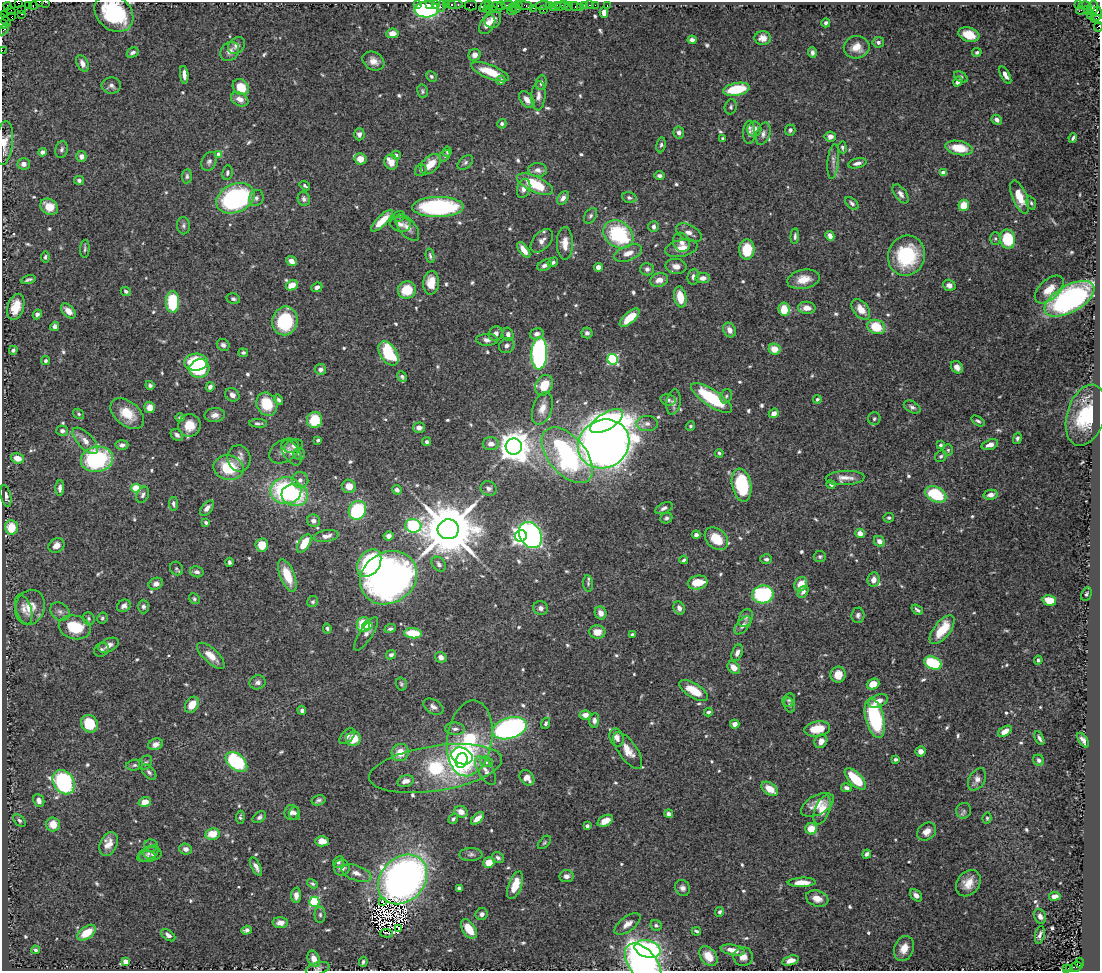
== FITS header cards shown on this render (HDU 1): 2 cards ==
NAXIS1  =                 1098
NAXIS2  =                  969

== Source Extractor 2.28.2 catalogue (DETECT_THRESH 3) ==
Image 1098 x 969 px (HDU 1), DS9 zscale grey, 1 PNG px = 1 image px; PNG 1102 x 973 px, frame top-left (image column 1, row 969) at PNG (2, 2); each listed source drawn as its Kron ellipse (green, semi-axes under 4 px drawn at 4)
Background 2.06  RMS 0.026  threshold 0.0794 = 3 sigma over >= 5 px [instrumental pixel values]
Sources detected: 670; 4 with non-positive FLUX_AUTO (blend fragments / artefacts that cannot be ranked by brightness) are neither listed nor drawn; of the other 666, the 500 brightest by FLUX_AUTO listed and drawn (166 fainter detections omitted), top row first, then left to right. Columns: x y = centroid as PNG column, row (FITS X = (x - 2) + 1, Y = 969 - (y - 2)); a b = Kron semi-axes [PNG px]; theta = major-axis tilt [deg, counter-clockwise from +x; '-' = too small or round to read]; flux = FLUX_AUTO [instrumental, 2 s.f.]
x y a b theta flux
39 2 4 2 - 120
45 2 3 2 - 33
18 3 3 2 - 2400
417 4 2 2 - 48
429 4 2 2 - 92
436 4 3 2 - 91
446 4 3 2 - 150
28 5 3 2 - 120
33 5 4 3 - 150
451 5 3 3 - 260
455 5 8 3 1 370
489 5 5 3 - 130
508 5 6 2 4 480
518 5 4 2 - 85
543 5 7 3 6 280
557 5 3 2 - 160
565 5 3 2 - 120
585 5 4 3 - 220
589 5 3 2 - 59
595 5 2 2 - 65
607 5 3 2 - 29
1078 5 3 2 - 630
1085 5 6 3 0 250
7 6 4 2 - 54
441 6 6 2 72 350
471 6 6 5 - 210
484 6 6 3 54 130
501 6 4 3 - 290
525 6 9 4 -9 510
549 6 3 2 - 130
560 6 5 3 - 290
569 6 4 3 - 410
575 6 6 4 -15 250
580 7 3 2 - 31
496 8 6 5 - 470
512 8 4 3 - 200
533 8 3 2 - 130
553 8 4 3 - 230
1093 8 7 5 71 540
427 9 12 8 4 240
490 9 6 2 5 170
516 9 4 3 - 150
1088 9 3 3 - 850
22 10 3 2 - 47
543 10 2 2 - 120
1080 10 4 2 - 79
10 11 5 3 - 81
512 11 5 3 - 280
604 12 5 4 - 10
114 13 21 16 -42 160
21 14 3 2 - 29
1097 14 7 4 84 480
4 15 2 2 - 26
1091 15 3 3 - 600
12 17 3 3 - 77
493 19 9 8 - 10
1097 19 7 4 -13 650
4 20 8 2 -36 140
826 23 4 4 - 4.7
3 24 4 3 - 200
487 24 11 6 57 19
1098 27 5 3 - 200
4 29 6 3 55 310
392 33 6 5 - 16
969 35 11 7 -18 31
763 38 8 7 - 13
692 40 4 4 - 6.8
878 42 5 5 - 5.5
237 46 9 7 42 9.8
857 47 13 11 10 21
2 50 2 2 - 39
230 51 10 8 47 11
977 52 5 4 - 4.1
133 53 6 4 31 5.6
812 53 5 3 - 5.5
474 55 6 5 - 10
373 61 11 8 -30 14
82 63 9 5 -63 9.9
490 72 20 6 -21 42
184 75 9 4 -83 9.5
1005 75 9 4 -61 9.4
431 76 6 4 -45 3.8
961 77 7 5 -32 5.2
501 80 5 4 - 7.9
958 81 5 4 - 8.7
541 83 7 5 82 6.2
111 86 9 8 - 7.3
241 87 9 7 -45 42
736 89 13 6 10 73
422 91 7 5 -81 3.5
538 96 14 7 85 11
240 99 9 6 -28 14
527 100 10 6 -49 13
731 107 7 6 - 4.1
997 120 5 4 - 7.6
502 124 5 4 - 4.1
754 129 7 7 - 17
790 130 5 5 - 4.8
679 132 6 5 - 8.6
749 132 11 6 89 6.9
359 134 6 5 - 6.7
763 134 11 7 72 8
830 136 6 5 - 10
723 138 3 3 - 3.5
1073 138 5 3 - 3.5
4 143 22 9 84 26
661 145 7 5 81 4
842 147 6 4 -83 3.6
959 148 14 7 -10 47
62 149 8 6 77 5.3
43 152 4 4 - 10
447 152 5 4 - 3.4
219 154 4 4 - 18
396 155 4 4 - 6.3
81 156 5 5 - 10
445 156 6 4 52 3.3
360 159 6 5 - 22
209 161 10 7 66 6.7
833 161 17 5 84 9.8
391 162 7 6 - 19
465 163 9 6 41 4.9
857 163 9 5 14 8.3
24 164 6 5 - 10
431 164 12 7 46 28
421 170 6 5 - 3.9
538 170 9 7 -2 12
227 173 7 5 82 4.2
943 173 4 4 - 17
187 176 7 5 85 4.1
659 176 5 4 - 6.1
79 180 5 4 - 4.8
535 184 19 8 -24 75
305 186 6 3 -34 3.2
524 188 10 6 73 11
901 194 11 6 -54 8
1020 197 17 7 -68 33
235 198 20 14 23 290
256 198 8 7 - 7
563 198 7 5 56 9.2
629 198 7 5 -15 5.1
304 199 7 6 - 5.4
852 203 8 5 -42 4.6
1031 203 7 4 -74 3.5
964 205 5 5 - 35
49 207 9 7 -30 28
438 207 26 10 1 250
399 216 6 5 - 3.5
590 216 8 5 58 4.5
382 221 14 5 44 28
400 224 10 7 -10 9.2
184 226 9 6 -87 5.1
407 227 16 8 -51 13
654 227 5 5 - 6.7
689 233 14 7 -27 13
618 234 16 12 -36 160
795 236 8 3 86 4.3
830 236 5 4 - 12
995 238 6 5 - 3.2
1008 239 9 7 -78 96
542 241 14 8 48 12
681 242 10 8 -63 13
565 243 16 8 -89 20
681 248 16 8 12 22
85 249 9 4 87 3.9
524 250 9 4 -53 17
747 250 10 7 89 61
628 253 15 7 22 16
430 256 7 3 -79 3.7
906 256 20 18 70 140
45 257 5 4 - 3.9
291 261 5 4 - 10
553 262 5 4 - 4.9
545 265 7 5 29 7
676 266 10 7 -7 15
598 267 4 4 - 13
647 269 7 6 - 6.9
693 277 8 6 83 7.4
703 278 7 5 7 11
28 279 7 3 16 4.3
803 279 16 9 11 25
659 280 9 6 17 16
431 283 12 8 86 31
292 285 6 5 - 22
949 285 6 5 - 9.1
317 287 5 4 - 6.3
1049 289 17 9 43 26
407 290 9 8 - 47
126 291 5 4 - 3.8
680 297 10 6 -80 38
233 299 7 5 -12 4.3
1069 299 27 13 29 420
173 302 10 6 89 110
16 307 13 8 72 28
807 308 8 6 -2 15
784 309 7 5 -82 46
861 309 12 7 -51 22
68 311 9 5 -46 16
37 314 5 4 - 5.1
630 318 12 5 41 38
285 321 14 12 79 120
55 326 5 4 - 6.7
876 327 9 7 -20 54
730 330 8 6 -61 13
587 333 6 5 - 5.5
496 334 7 6 - 10
508 334 7 5 -75 6.8
537 334 7 5 16 8.7
487 340 11 6 -2 9.2
223 345 6 5 - 5.7
507 346 8 7 - 7.4
774 349 6 5 - 24
13 350 4 4 - 4.3
243 353 5 3 - 3.6
388 353 13 8 -57 100
539 353 16 8 87 460
613 359 5 5 - 200
46 361 4 4 - 4
196 362 11 8 3 170
957 367 7 5 -49 11
199 369 10 9 - 72
320 369 6 5 - 7.9
402 376 5 4 - 3.7
150 385 4 4 - 4
544 385 11 8 60 43
210 387 4 4 - 6.4
232 395 7 6 - 8.9
726 396 7 5 69 4.4
712 398 24 8 -33 120
817 399 4 4 - 3.6
278 400 5 4 - 4.1
668 400 7 5 -13 5.5
673 402 13 7 82 8.7
267 404 12 10 -61 54
150 407 5 5 - 16
912 407 9 5 -29 5.9
542 408 17 9 72 22
774 413 5 4 - 12
79 414 6 4 -34 3.3
127 414 19 12 -39 39
215 415 10 7 1 11
1086 415 31 19 73 120
180 418 4 4 - 4.4
874 419 6 6 - 3.7
315 420 8 7 - 60
606 421 19 8 31 180
978 421 7 4 -32 4.1
258 423 9 3 -3 3.8
647 424 11 7 0 9.9
189 425 11 11 - 28
690 426 5 4 - 3.3
419 428 6 5 - 10
62 431 6 5 - 6.7
177 435 7 5 -40 5.8
1017 438 6 4 76 3.7
318 440 4 3 - 3.7
85 441 16 7 -46 17
427 442 4 4 - 4.5
491 444 8 6 -4 11
604 444 26 24 31 2800
122 445 6 5 - 8
941 445 4 3 - 3.4
990 445 8 5 17 11
293 446 9 6 23 7
514 447 8 8 - 3500
948 450 6 5 - 3.3
284 451 16 11 30 15
291 453 14 8 -58 11
719 453 4 3 - 3.3
299 454 6 6 - 4
567 455 33 18 -50 410
941 456 6 5 - 3.9
17 458 6 5 - 22
239 458 13 11 -77 15
97 459 16 12 11 210
228 468 15 12 -11 73
845 478 19 7 3 16
300 480 8 8 - 9.3
742 485 17 9 -78 120
831 485 4 3 - 4.4
349 486 7 6 - 19
60 488 8 4 88 6.6
136 488 4 4 - 70
489 488 8 7 - 6.4
397 490 5 4 - 6.2
286 491 15 13 2 210
936 494 11 7 -27 110
143 495 8 5 63 5.4
295 495 13 11 -7 95
991 495 7 5 12 11
6 496 11 5 -77 8.1
173 504 7 4 -82 4.6
207 508 9 5 50 9.2
664 508 9 5 26 6.4
357 510 10 8 57 130
666 518 6 5 - 4.2
889 518 5 4 - 3.7
313 521 6 6 - 7.8
206 523 4 3 - 3.8
413 526 8 6 -12 320
11 527 7 6 - 42
448 529 10 10 - 15000
860 533 5 4 - 16
530 535 14 10 -58 500
696 535 4 4 - 5.8
326 536 12 6 10 12
389 536 5 4 - 10
521 536 6 6 - 560
716 539 13 9 -43 40
879 541 6 5 - 11
304 543 10 5 58 38
56 545 8 7 - 14
262 545 6 6 - 35
820 557 6 5 - 3.6
766 559 6 5 - 4.8
684 560 4 3 - 3.4
229 562 4 3 - 4.1
369 563 15 11 58 190
439 564 8 6 -49 6.4
176 568 7 6 - 3.6
197 572 7 5 -14 6.8
287 575 17 7 -68 44
389 578 30 25 33 1000
874 580 7 6 - 11
698 583 10 6 13 36
156 584 7 6 - 9.6
588 584 8 5 -84 4.1
801 584 7 6 - 25
803 592 7 4 55 5.9
763 594 10 9 - 170
1086 594 7 5 63 3.6
194 599 6 5 - 3.2
1049 600 7 5 -14 42
313 602 6 5 - 3.4
124 606 7 6 - 6.8
30 607 18 15 73 34
143 607 7 5 -89 4.9
541 608 7 7 - 8.5
679 608 7 5 -65 7.9
24 609 15 7 -72 11
917 610 6 3 -36 4.5
60 612 10 8 -40 8
601 613 7 5 -64 12
858 615 7 6 - 5.6
89 618 6 6 - 4
102 618 6 5 - 3.5
746 618 9 6 62 6.1
363 625 7 6 - 57
743 625 11 6 48 8.7
367 626 5 4 - 23
75 627 16 11 -14 65
327 628 5 4 - 3.5
390 629 6 4 18 4.3
942 630 17 8 51 54
597 632 8 6 -2 22
413 633 9 5 -5 56
366 634 19 6 57 11
632 634 4 3 - 3.8
109 645 11 6 27 12
101 650 7 6 - 6.6
737 653 8 5 70 7.4
391 655 5 4 - 5.5
211 656 17 7 -42 22
441 657 6 5 - 9.2
1038 660 4 3 - 3.5
933 663 9 6 -21 110
734 668 7 5 -48 21
838 675 8 7 - 18
258 682 8 7 - 6.9
401 684 6 5 - 3.6
873 684 6 5 - 25
694 691 16 7 -32 40
789 700 7 6 - 4
878 701 10 6 22 16
192 705 8 6 56 26
789 705 8 5 -72 3.8
433 707 11 7 -31 8.3
302 710 5 4 - 4.7
708 712 4 4 - 4
585 715 6 4 5 12
875 718 20 9 -76 190
594 720 7 5 85 6.5
546 723 6 4 71 4.1
89 724 9 8 - 62
735 724 5 4 - 9.3
509 728 18 10 16 440
455 729 10 6 -2 7.4
817 729 13 7 9 41
1005 731 7 4 32 19
347 736 9 5 47 6.7
470 738 38 22 81 180
617 738 9 6 -68 11
1039 738 7 3 -64 5
353 739 7 7 - 33
1083 740 8 4 -55 7.9
821 741 7 6 - 14
155 744 7 5 21 10
628 750 21 9 -55 25
921 751 5 5 - 10
400 752 9 8 - 27
462 756 11 8 -19 300
895 759 4 3 - 3.8
462 760 7 6 - 210
1039 760 6 5 - 6
236 762 12 8 -41 150
486 762 6 5 - 3.4
145 763 8 6 56 5.4
135 765 8 5 8 4.9
435 768 67 22 9 260
486 770 16 7 -60 12
149 772 9 5 -46 5.2
527 778 8 6 -47 17
855 779 13 6 -45 56
977 779 12 7 58 12
406 781 9 5 14 11
64 782 13 10 -55 340
846 788 5 4 - 6.4
770 789 9 5 -35 27
319 800 7 5 14 5.2
39 801 7 5 -66 9.4
145 802 6 4 16 21
817 805 18 9 28 27
822 810 15 7 69 27
964 811 8 7 - 5
291 812 7 7 - 6.7
461 812 7 5 -24 14
295 813 6 5 - 4.5
669 814 4 4 - 7
240 817 6 4 84 3.8
259 817 7 5 33 4.8
478 818 8 4 41 13
987 818 5 4 - 3.2
453 819 5 4 - 3.9
19 820 7 5 -44 4.3
605 821 8 5 29 18
53 824 7 7 - 25
587 826 3 3 - 7.7
811 829 6 5 - 33
927 831 10 8 38 15
212 834 7 6 - 36
322 841 7 5 -2 21
544 842 8 5 45 3.2
109 844 13 8 66 19
151 846 7 6 - 5.3
186 849 6 5 - 7.7
148 853 12 6 31 7.2
153 853 9 6 -1 6
471 854 11 6 1 6.2
867 854 5 3 - 5.9
147 857 8 5 0 4.7
498 858 6 5 - 5.2
338 862 6 5 - 4.8
489 863 5 5 - 32
256 867 10 4 -62 9.2
342 867 8 7 - 11
356 873 15 7 -18 14
566 876 7 6 - 7.5
403 879 27 21 47 1100
802 882 14 5 2 23
968 883 14 11 54 25
312 884 6 4 -32 3.3
515 885 14 6 69 30
459 888 4 3 - 4
683 888 8 7 - 7.9
296 895 7 5 87 10
916 895 7 5 -45 8.3
1055 896 6 4 9 13
817 898 11 7 -17 16
382 901 3 2 - 4.3
314 902 5 5 - 150
720 912 5 4 - 4.1
482 914 6 6 - 7.3
320 915 8 5 90 4.3
1040 916 7 6 - 7.6
280 923 7 5 -1 11
627 924 15 7 37 13
656 925 6 5 - 3.5
399 928 2 2 - 4.3
469 929 11 6 -56 36
247 930 5 4 - 6.5
696 931 5 3 - 3.2
87 933 10 6 36 37
387 933 6 2 -5 3.9
168 935 8 5 -37 7.4
1040 935 9 4 78 6.8
904 948 13 9 69 23
648 949 13 8 -15 200
36 950 4 4 - 3.5
733 950 12 5 -11 18
708 956 11 7 -53 23
743 957 9 9 - 14
314 959 8 5 -66 17
790 960 8 4 17 13
125 961 4 4 - 22
363 962 5 3 - 3.9
1080 963 5 3 - 490
643 964 23 13 -51 530
1076 967 6 4 26 450
318 968 12 6 15 4.8
1066 968 3 3 - 120
1069 969 3 3 - 190
At the frame edge (FLAGS 8, measured only in part): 13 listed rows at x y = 39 2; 45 2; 18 3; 114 13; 1097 19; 4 20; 3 24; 1098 27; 2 50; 4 143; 643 964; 318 968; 1066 968
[166 fainter detections neither listed nor drawn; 4 non-positive-flux detections neither listed nor drawn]